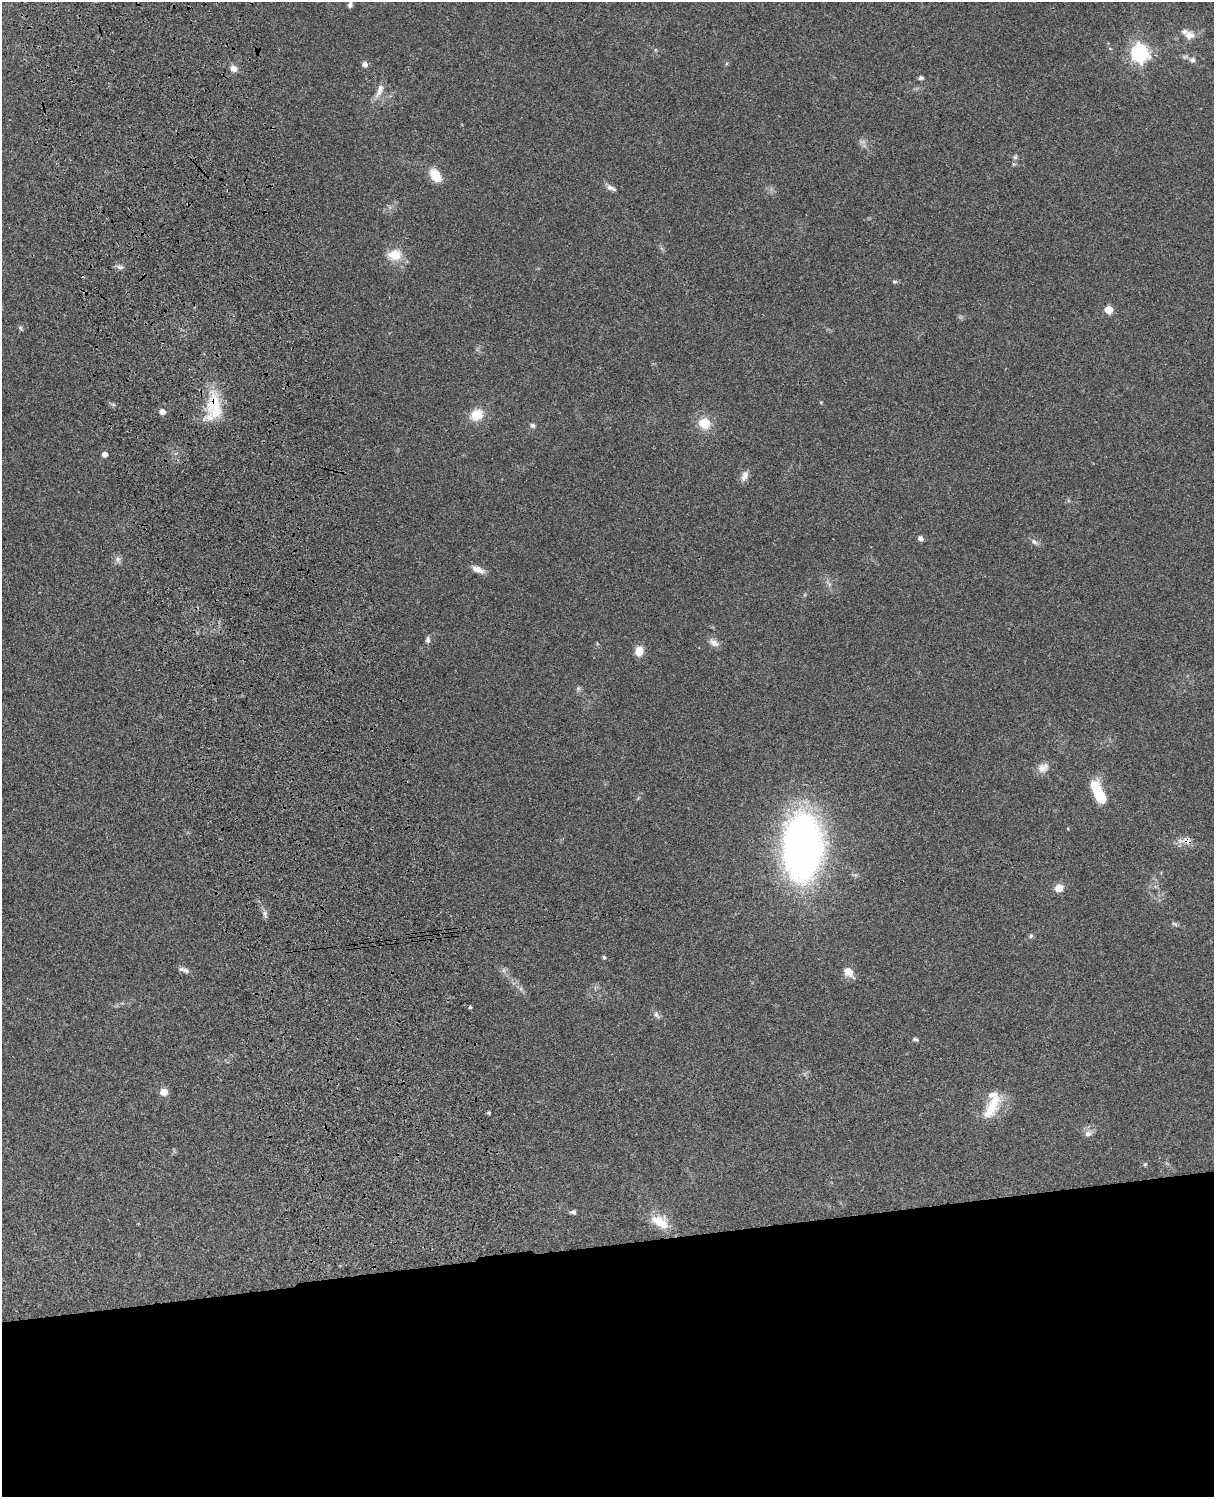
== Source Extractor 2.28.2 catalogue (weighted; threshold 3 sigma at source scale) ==
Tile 11 of 4 x 3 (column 3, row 3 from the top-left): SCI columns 2545-3756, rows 277-1771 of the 5087 x 4926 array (HDU 1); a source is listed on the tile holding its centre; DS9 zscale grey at full resolution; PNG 1216 x 1499 px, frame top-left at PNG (2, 2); no overlay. Shown black and unused: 17% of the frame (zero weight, under 3 of 4 exposures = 6% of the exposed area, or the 3 px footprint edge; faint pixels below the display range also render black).
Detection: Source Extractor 2.28.2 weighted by HDU 2 'WHT'; one run over the whole footprint, this tile lists its part. Background 0.0955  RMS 0.0063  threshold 0.0283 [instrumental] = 3 sigma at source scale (4.5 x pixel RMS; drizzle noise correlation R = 1.50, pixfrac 1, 0.05/0.05 arcsec/px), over >= 5 px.
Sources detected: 61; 1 inside a brighter object's white glare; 1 cosmic-ray / hot-pixel residue — not listed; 5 inside a brighter listed object's ellipse — not listed separately; the other 54 listed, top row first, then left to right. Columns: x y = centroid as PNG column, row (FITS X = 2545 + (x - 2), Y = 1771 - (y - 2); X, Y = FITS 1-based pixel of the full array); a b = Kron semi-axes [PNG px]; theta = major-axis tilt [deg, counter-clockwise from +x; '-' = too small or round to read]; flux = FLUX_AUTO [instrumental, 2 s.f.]
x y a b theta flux
350 5 7 5 78 2
1189 35 12 10 5 5.2
1110 49 5 3 - 0.52
1139 53 7 7 - 260
1192 60 8 7 - 2.3
365 64 7 6 - 2.4
234 69 8 7 - 3.7
921 78 6 5 - 1.4
380 90 22 7 67 5.3
1015 157 6 5 - 1.2
435 175 17 11 -53 10
610 187 10 7 -27 2.7
395 255 19 15 4 11
120 267 9 6 -9 2
895 281 7 3 1 0.96
1109 310 5 5 - 15
21 328 6 4 -61 1
821 402 4 4 - 0.53
216 409 39 17 -55 20
162 412 5 4 - 4.9
477 415 17 13 38 11
705 423 12 11 - 12
532 425 6 6 - 1.5
105 454 4 4 - 3.7
745 476 13 8 68 3.8
920 538 6 5 - 2.2
1034 542 10 6 -44 2
118 559 8 8 - 2.3
478 569 16 7 -25 4.7
428 640 9 6 -83 1.8
714 643 15 8 -32 3.5
639 651 9 7 79 8.1
578 688 6 5 - 1.1
1043 768 16 11 28 5
1100 795 16 10 -58 19
1068 829 4 2 - 0.42
1187 841 14 8 -12 4.5
802 847 51 30 89 350
1059 888 9 8 - 6
265 913 8 5 -84 1.9
1174 924 8 4 -26 1.2
1031 936 6 5 - 1.1
604 957 6 4 -67 0.86
186 970 12 6 -34 2.5
848 972 13 9 -44 6.4
656 1015 11 6 -65 2
915 1039 7 4 -22 1.1
164 1092 5 5 - 11
993 1104 31 16 66 17
489 1113 4 4 - 0.86
1088 1134 10 8 22 2.9
1145 1164 6 4 44 0.76
573 1212 8 5 -1 1.5
660 1222 23 14 -31 14
Overlapping masked pixels (flux is a lower limit): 2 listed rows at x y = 216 409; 1187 841
Isophote crosses this tile's border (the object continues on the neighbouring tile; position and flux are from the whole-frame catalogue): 1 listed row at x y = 350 5